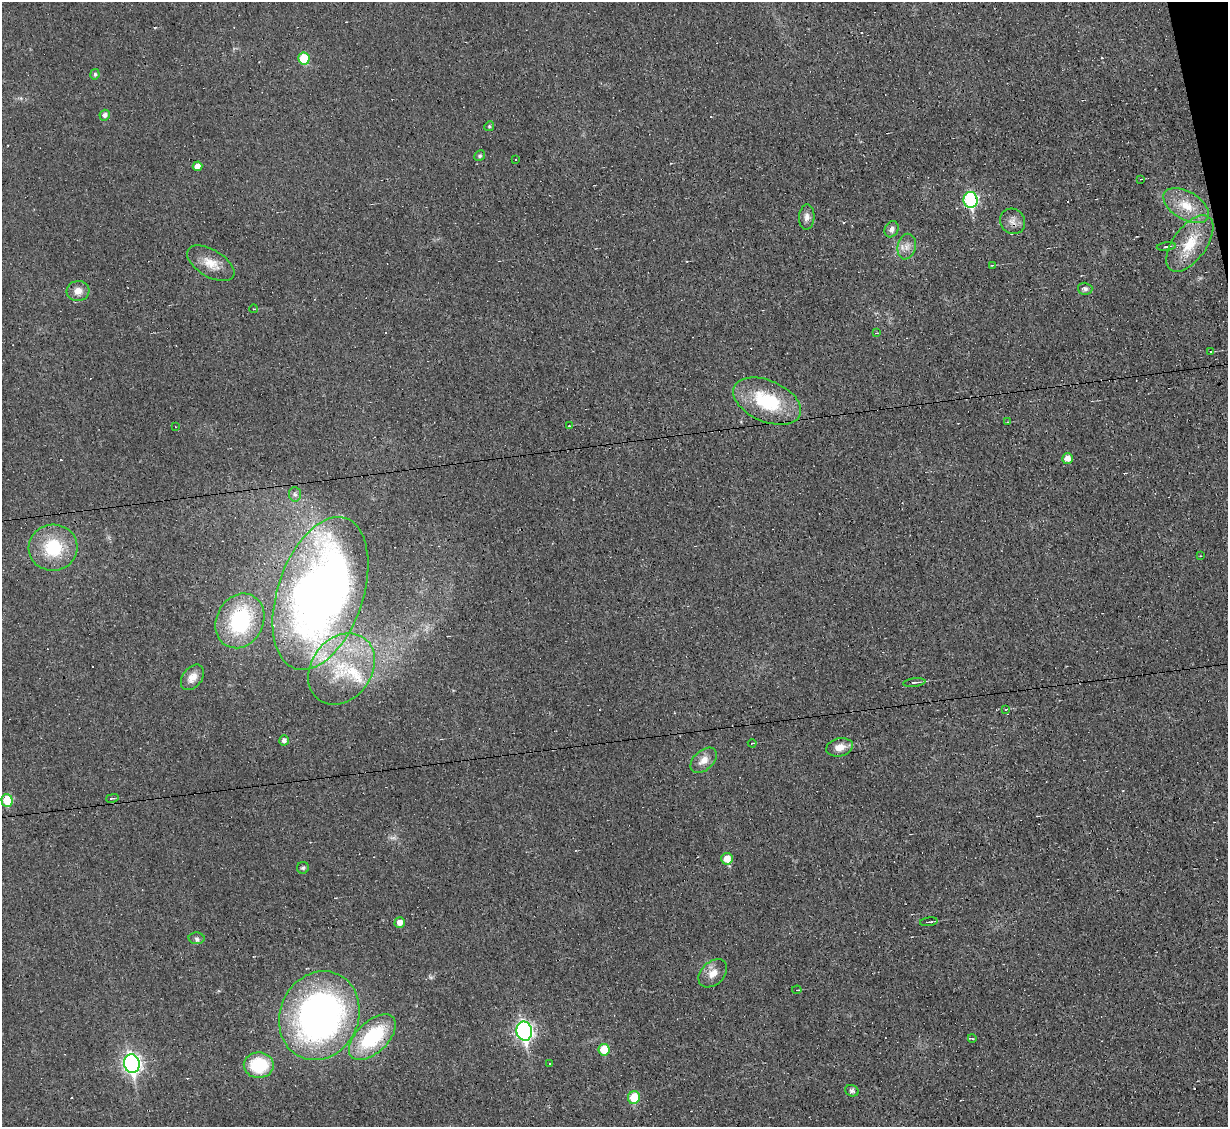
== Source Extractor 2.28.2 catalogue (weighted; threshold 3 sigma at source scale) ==
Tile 10 of 4 x 4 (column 2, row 3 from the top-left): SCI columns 1227-2452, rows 1374-2498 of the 4905 x 4883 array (HDU 1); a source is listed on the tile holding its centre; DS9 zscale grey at full resolution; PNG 1230 x 1129 px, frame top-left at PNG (2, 2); each listed source drawn as its Kron ellipse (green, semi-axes under 4 px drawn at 4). Shown black and unused: <1% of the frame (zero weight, under 3 of 4 exposures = <1% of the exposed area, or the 3 px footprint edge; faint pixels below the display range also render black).
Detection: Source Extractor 2.28.2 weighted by HDU 2 'WHT'; one run over the whole footprint, this tile lists its part. Background 0.0225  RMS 0.0042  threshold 0.0189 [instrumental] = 3 sigma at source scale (4.5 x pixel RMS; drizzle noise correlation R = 1.50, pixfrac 1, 0.05/0.05 arcsec/px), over >= 5 px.
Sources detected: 87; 1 too faint to see at this stretch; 24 cosmic-ray / hot-pixel residue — neither listed nor drawn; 2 inside a brighter listed object's ellipse — not listed separately; the other 60 listed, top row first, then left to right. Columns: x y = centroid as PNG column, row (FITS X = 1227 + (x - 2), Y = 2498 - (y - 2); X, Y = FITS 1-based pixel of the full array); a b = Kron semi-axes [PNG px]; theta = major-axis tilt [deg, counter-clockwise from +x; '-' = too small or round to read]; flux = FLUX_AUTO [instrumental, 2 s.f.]
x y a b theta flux
304 58 6 5 - 14
95 74 5 4 - 0.85
105 115 5 5 - 1.6
489 126 5 4 - 0.51
480 156 5 5 - 0.85
516 160 3 2 - 0.56
198 166 5 4 - 2.7
1141 179 2 2 - 0.27
971 200 8 7 - 55
1186 206 25 14 -31 9.3
807 217 12 7 86 2.2
1012 221 13 12 - 2.9
892 229 8 6 63 1.7
1190 244 33 16 54 13
907 247 13 9 78 3.2
1166 247 9 3 7 0.93
211 263 26 13 -31 7
992 265 4 2 - 0.32
1085 289 7 6 - 1.1
78 291 11 10 - 3.6
254 309 4 2 - 0.3
876 333 4 3 - 0.35
1211 352 3 3 - 6.4
767 401 36 20 -24 28
1008 422 4 2 - 0.39
175 426 2 2 - 0.28
569 426 4 3 - 0.45
1068 459 5 5 - 4
295 494 7 6 - 1.2
53 548 24 23 - 22
1200 556 3 2 - 0.31
320 593 79 43 71 320
240 621 28 23 63 37
342 669 38 30 53 32
192 677 14 9 52 4.2
914 682 11 3 6 0.94
1005 709 4 3 - 1.8
284 740 5 5 - 1.6
752 743 4 2 - 0.33
839 747 13 9 12 4.1
704 760 15 9 43 4
112 798 6 2 12 0.43
7 800 6 5 - 13
727 859 6 5 - 5.2
303 868 6 6 - 0.73
929 922 9 3 7 0.76
400 923 5 5 - 3
197 938 8 6 -3 1
713 973 16 11 44 4.4
797 990 5 3 - 0.5
319 1016 45 39 65 190
524 1031 9 7 -79 130
372 1037 29 15 44 33
972 1038 4 3 - 0.43
604 1050 6 5 - 9.4
550 1063 3 2 - 0.57
132 1064 9 7 -80 150
259 1065 15 12 -1 20
852 1091 7 5 -21 1
634 1098 6 6 - 13